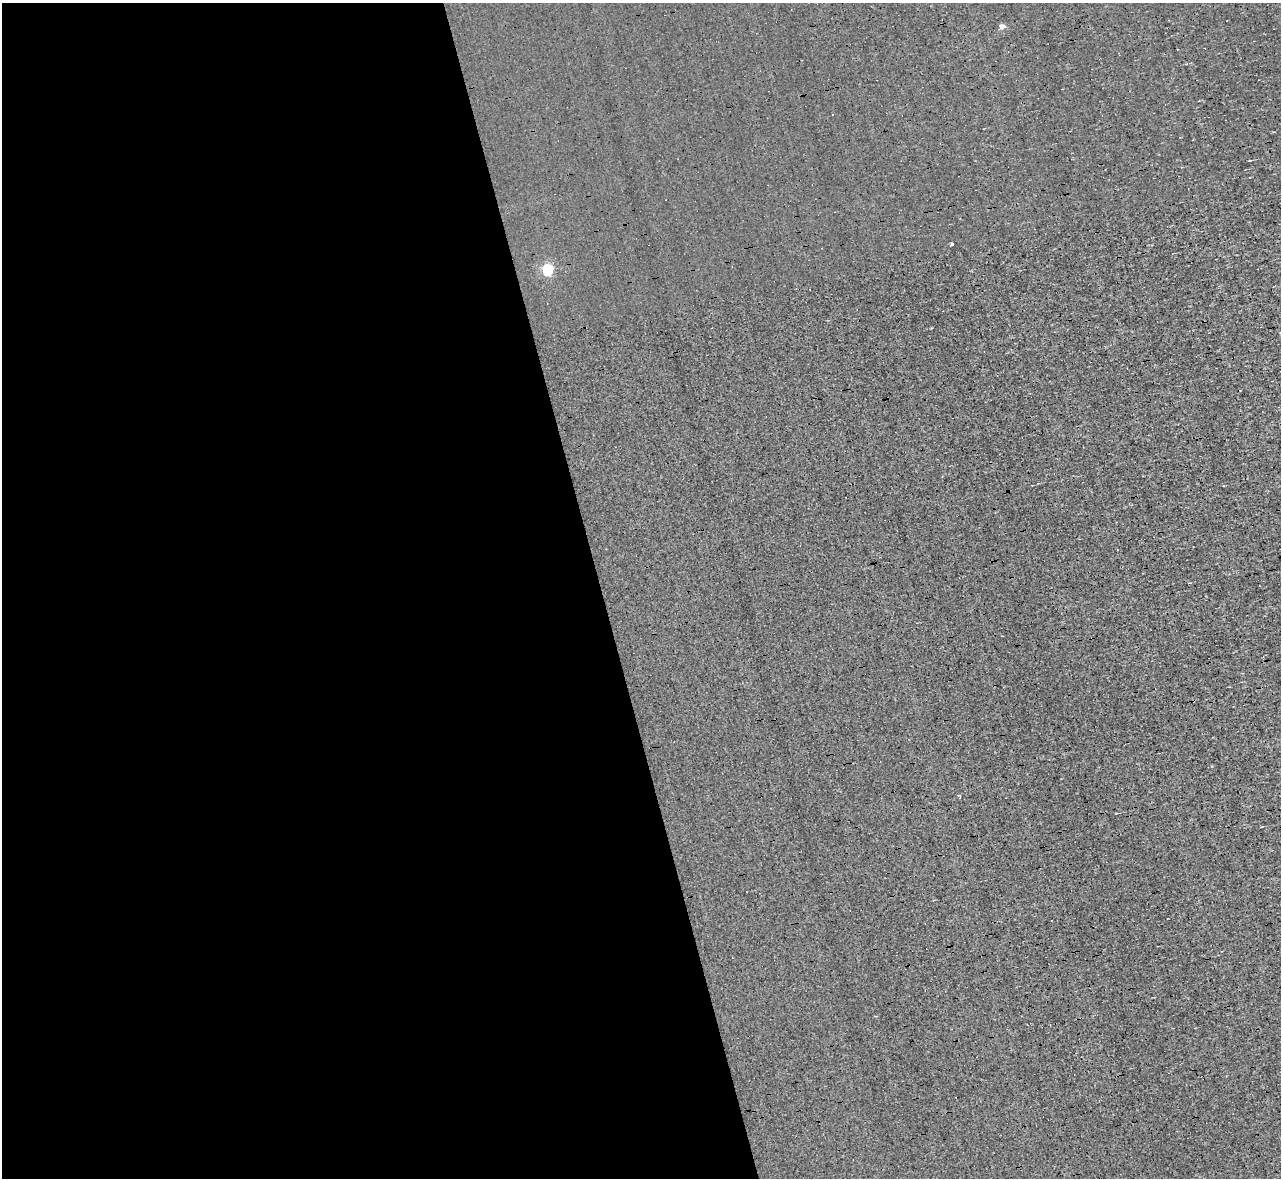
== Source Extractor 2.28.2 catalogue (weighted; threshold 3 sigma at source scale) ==
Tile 9 of 4 x 4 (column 1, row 3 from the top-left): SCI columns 1-1279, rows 1321-2496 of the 5117 x 5112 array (HDU 1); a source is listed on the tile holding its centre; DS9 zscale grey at full resolution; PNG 1283 x 1180 px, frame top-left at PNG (2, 3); no overlay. Shown black and unused: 47% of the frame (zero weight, under 3 of 4 exposures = <1% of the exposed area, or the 3 px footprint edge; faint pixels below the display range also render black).
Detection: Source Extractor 2.28.2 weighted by HDU 2 'WHT'; one run over the whole footprint, this tile lists its part. Background 0.00314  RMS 0.044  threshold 0.2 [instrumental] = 3 sigma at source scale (4.5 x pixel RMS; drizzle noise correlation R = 1.50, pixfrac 1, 0.05/0.05 arcsec/px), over >= 5 px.
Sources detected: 6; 3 cosmic-ray / hot-pixel residue — not listed; the other 3 listed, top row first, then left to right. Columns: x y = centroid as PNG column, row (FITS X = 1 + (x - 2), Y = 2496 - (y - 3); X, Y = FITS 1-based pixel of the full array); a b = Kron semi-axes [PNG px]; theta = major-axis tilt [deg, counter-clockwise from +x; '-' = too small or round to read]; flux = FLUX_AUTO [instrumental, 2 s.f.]
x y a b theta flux
1002 26 5 4 - 30
952 244 3 3 - 36
548 269 5 5 - 430